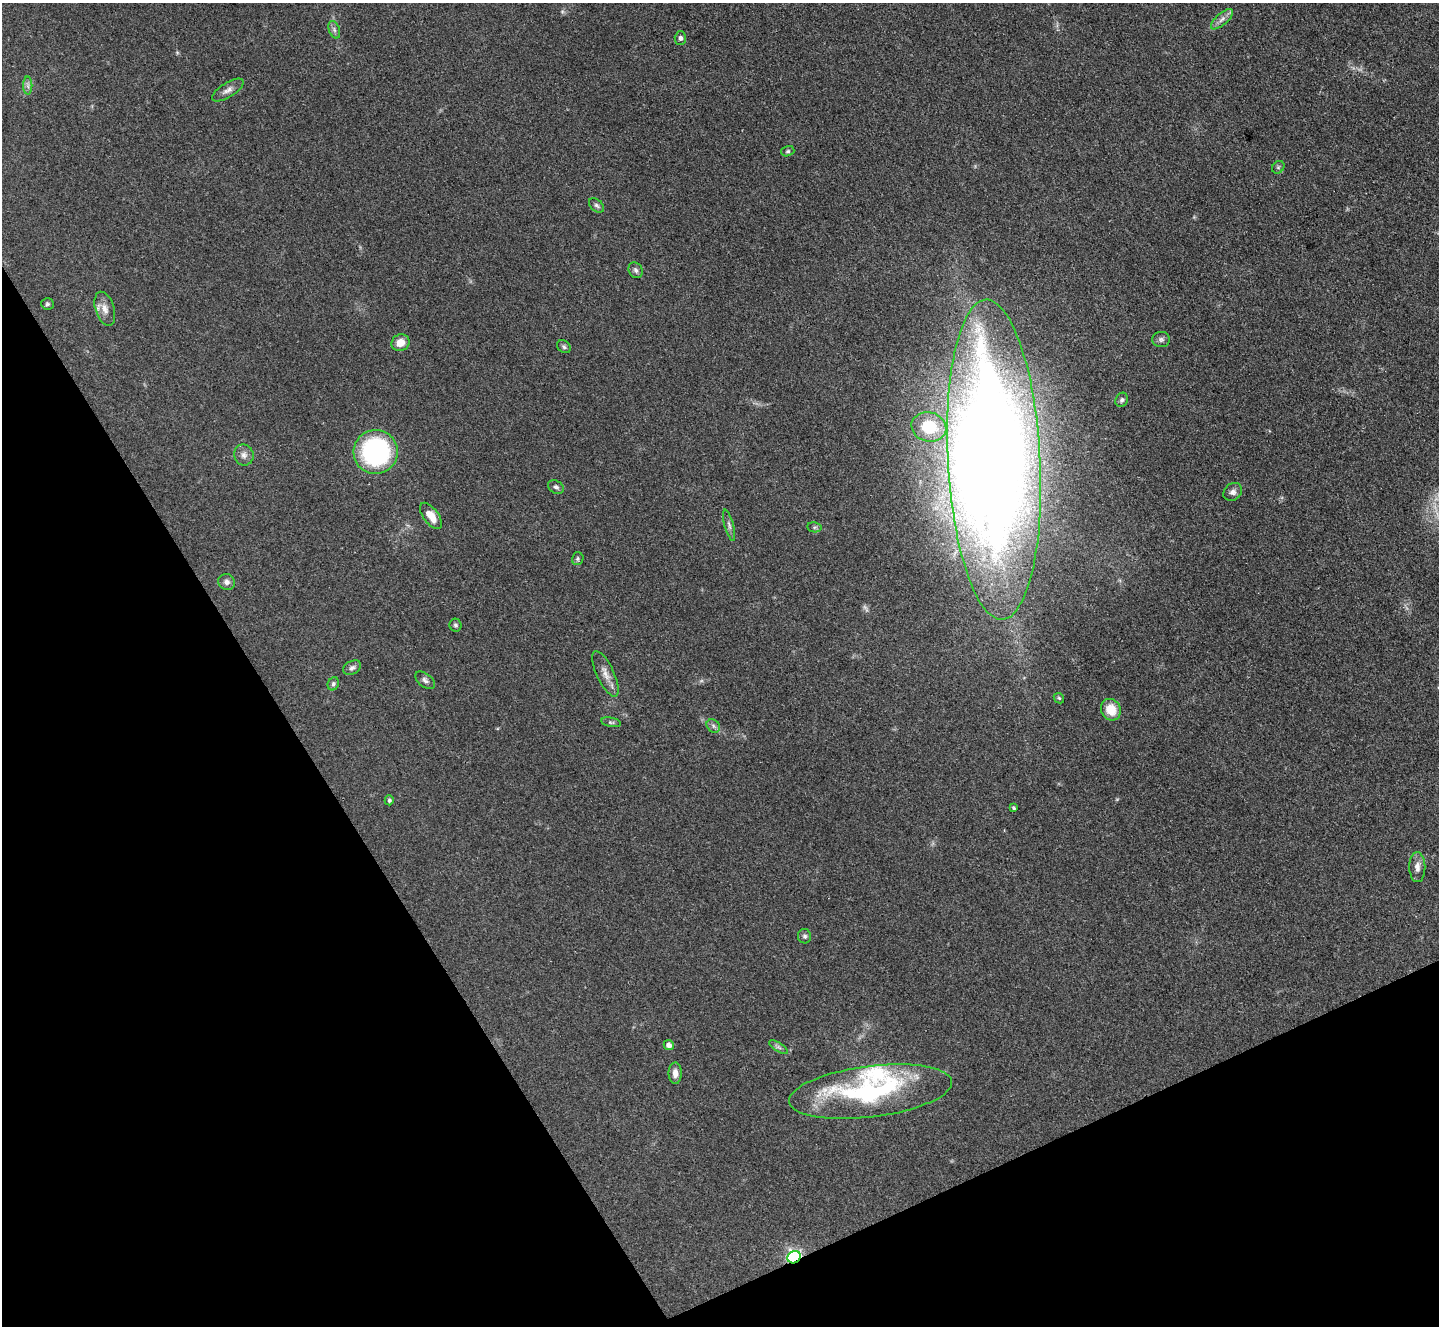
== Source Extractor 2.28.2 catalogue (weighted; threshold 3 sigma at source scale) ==
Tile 14 of 4 x 4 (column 2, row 4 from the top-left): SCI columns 1440-2876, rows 292-1615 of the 5752 x 5743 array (HDU 1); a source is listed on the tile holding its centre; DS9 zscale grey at full resolution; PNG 1441 x 1328 px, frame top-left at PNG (2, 3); each listed source drawn as its Kron ellipse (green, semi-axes under 4 px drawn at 4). Shown black and unused: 26% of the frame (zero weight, under 3 of 4 exposures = <1% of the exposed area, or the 3 px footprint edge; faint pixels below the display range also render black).
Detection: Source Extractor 2.28.2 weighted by HDU 2 'WHT'; one run over the whole footprint, this tile lists its part. Background 0.0851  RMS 0.0062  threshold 0.028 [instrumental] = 3 sigma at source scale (4.5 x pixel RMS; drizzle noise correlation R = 1.50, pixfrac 1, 0.05/0.05 arcsec/px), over >= 5 px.
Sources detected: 47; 1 too faint to see at this stretch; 1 inside a brighter object's white glare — neither listed nor drawn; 1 inside a brighter listed object's ellipse — not listed separately; the other 44 listed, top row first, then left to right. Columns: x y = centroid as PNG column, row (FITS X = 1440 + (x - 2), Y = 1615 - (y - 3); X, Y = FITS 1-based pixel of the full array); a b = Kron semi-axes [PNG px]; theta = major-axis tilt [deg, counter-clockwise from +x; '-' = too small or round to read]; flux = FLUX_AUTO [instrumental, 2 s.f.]
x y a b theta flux
1222 19 14 6 41 3
334 30 9 5 -71 1.9
680 38 7 5 88 1.7
28 86 9 4 -89 1.8
228 90 18 7 32 3.6
788 151 7 5 15 1.1
1278 167 7 5 45 1.1
597 205 9 6 -40 1.5
636 270 8 6 -59 1.9
47 304 6 5 - 1.2
105 309 17 9 -72 5.3
1161 339 9 7 -1 2
400 343 9 8 - 6.7
564 347 7 6 - 1.4
1122 400 7 6 - 1.5
929 427 17 14 -15 21
376 452 22 22 - 93
244 455 10 9 - 3.2
994 460 160 46 -87 1400
556 487 8 6 -33 1.8
1233 492 10 8 41 2.7
431 516 15 7 -54 8
729 525 16 4 -75 2.2
814 527 7 5 -10 1.1
578 559 6 5 - 1.1
227 582 8 7 - 2.4
455 625 6 6 - 1.3
352 668 9 6 26 2.1
605 674 25 8 -65 6
425 680 11 6 -37 2.3
333 684 7 5 66 1.4
1059 698 6 4 -44 0.91
1111 710 11 9 -63 11
611 722 10 4 -11 1.3
713 726 7 6 - 1.7
389 800 5 4 - 1.4
1014 808 4 3 - 0.88
1417 867 15 8 -89 4.1
805 936 7 6 - 1.5
669 1045 5 5 - 3.1
778 1047 10 4 -33 1.5
675 1073 10 6 -90 4.4
870 1092 82 25 7 110
794 1257 7 6 - 120
Overlapping masked pixels (flux is a lower limit): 1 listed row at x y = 794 1257